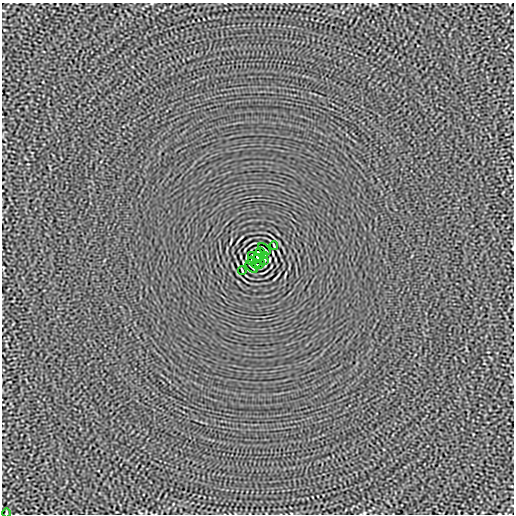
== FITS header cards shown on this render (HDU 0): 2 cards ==
NAXIS1  =                  512
NAXIS2  =                  512

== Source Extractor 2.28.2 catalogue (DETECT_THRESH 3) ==
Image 512 x 512 px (HDU 0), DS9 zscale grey, 1 PNG px = 1 image px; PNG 516 x 516 px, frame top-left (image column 1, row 512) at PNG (2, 3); each listed source drawn as its Kron ellipse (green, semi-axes under 4 px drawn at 4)
Background -6.36e-06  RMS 0.0014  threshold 0.00431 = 3 sigma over >= 5 px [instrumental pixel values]
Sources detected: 13; all 13 listed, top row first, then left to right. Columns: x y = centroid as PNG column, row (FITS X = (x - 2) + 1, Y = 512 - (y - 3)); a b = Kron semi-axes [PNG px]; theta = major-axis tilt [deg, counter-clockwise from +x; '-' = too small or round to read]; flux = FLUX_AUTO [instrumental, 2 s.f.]
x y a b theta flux
274 245 4 2 - 0.095
264 249 7 2 -43 0.12
260 252 4 2 - 0.1
251 256 3 2 - 0.097
264 256 4 2 - 0.095
258 258 4 4 - 3.7
252 260 4 2 - 0.095
265 260 3 2 - 0.097
256 264 4 2 - 0.086
260 264 5 2 - 0.081
252 267 7 2 -43 0.12
242 271 4 2 - 0.095
6 513 4 3 - 0.067
At the frame edge (FLAGS 8, measured only in part): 1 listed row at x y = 6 513